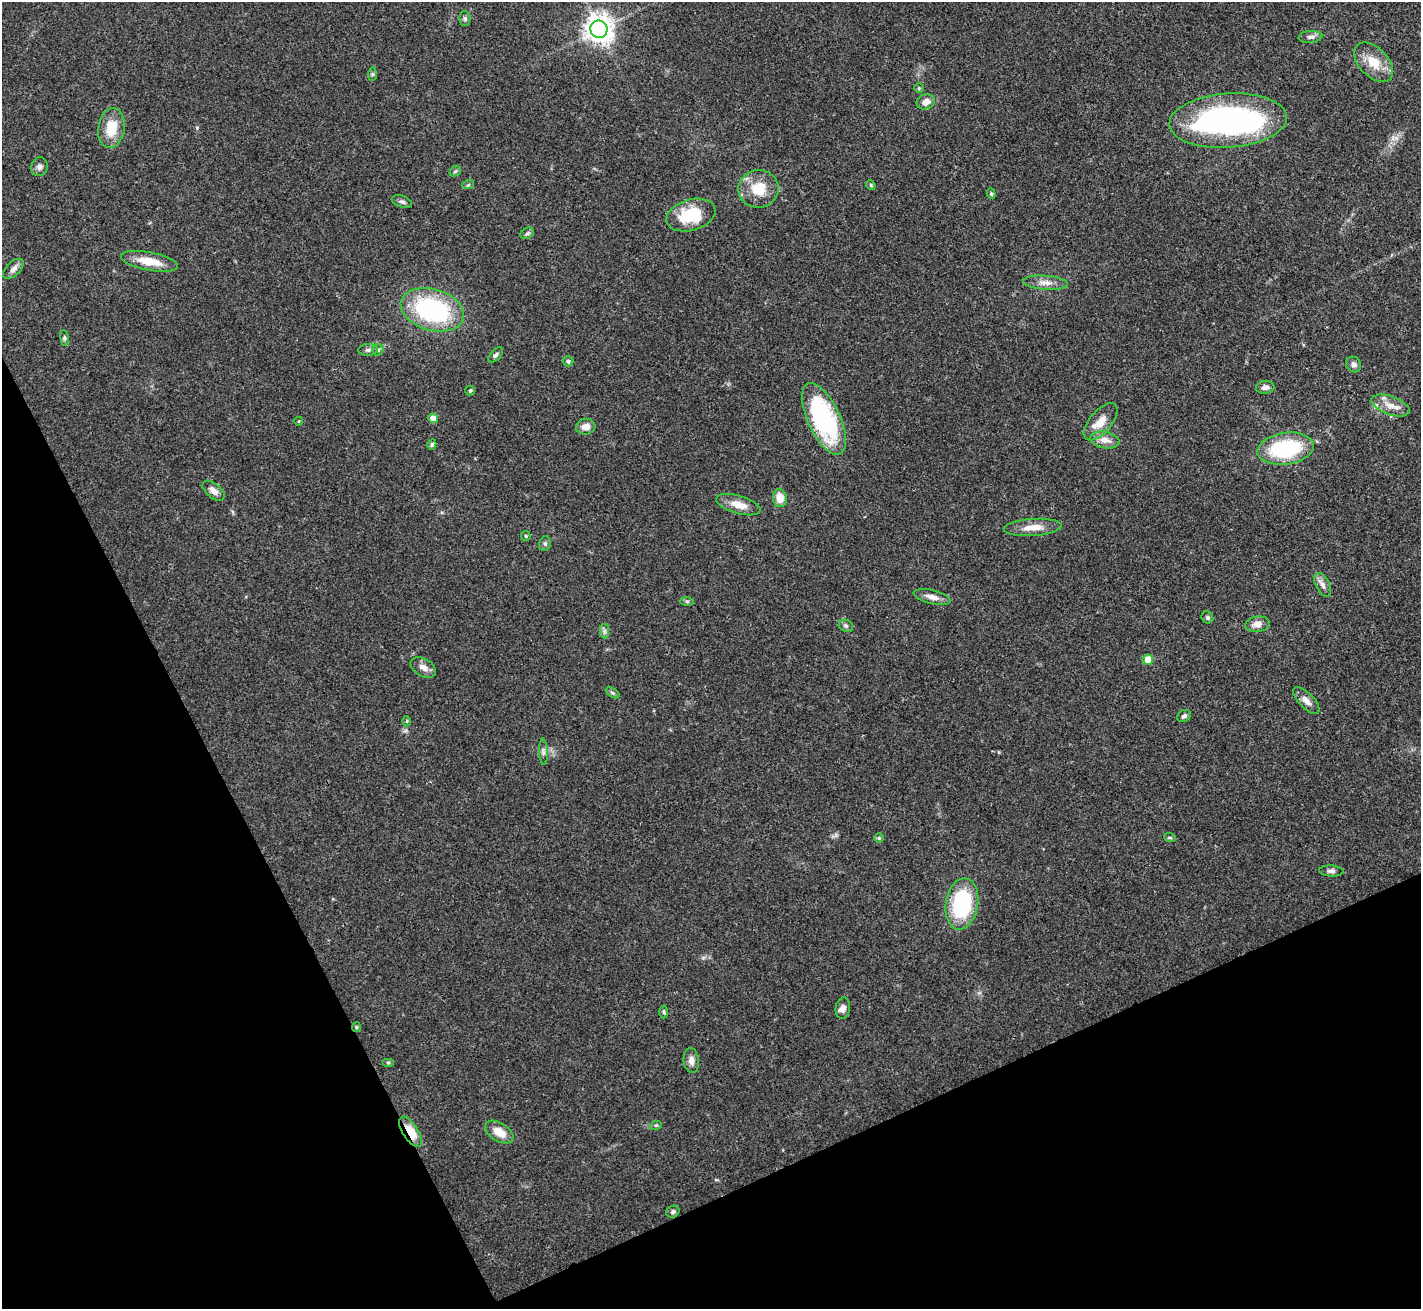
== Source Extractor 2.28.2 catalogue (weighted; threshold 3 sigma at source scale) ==
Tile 14 of 4 x 4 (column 2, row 4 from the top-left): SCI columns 1422-2840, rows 155-1461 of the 5679 x 5670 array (HDU 1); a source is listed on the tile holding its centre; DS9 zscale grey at full resolution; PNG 1423 x 1311 px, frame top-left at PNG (2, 2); each listed source drawn as its Kron ellipse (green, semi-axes under 4 px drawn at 4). Shown black and unused: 24% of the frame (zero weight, under 3 of 4 exposures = <1% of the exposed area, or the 3 px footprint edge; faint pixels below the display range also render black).
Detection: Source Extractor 2.28.2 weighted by HDU 2 'WHT'; one run over the whole footprint, this tile lists its part. Background 0.0648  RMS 0.0052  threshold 0.0234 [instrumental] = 3 sigma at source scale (4.5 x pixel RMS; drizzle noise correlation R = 1.50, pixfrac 1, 0.05/0.05 arcsec/px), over >= 5 px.
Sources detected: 73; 1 inside a brighter object's white glare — neither listed nor drawn; the other 72 listed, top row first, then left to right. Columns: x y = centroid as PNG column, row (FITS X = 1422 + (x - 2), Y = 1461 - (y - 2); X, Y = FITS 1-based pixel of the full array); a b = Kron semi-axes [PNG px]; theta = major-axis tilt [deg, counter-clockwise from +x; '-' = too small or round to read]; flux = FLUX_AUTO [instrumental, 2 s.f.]
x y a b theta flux
465 18 7 5 -88 1.1
599 29 9 8 - 640
1310 37 12 6 5 2
1374 62 24 14 -46 11
372 74 7 4 89 0.85
919 88 4 4 - 0.58
926 102 9 7 21 3.8
1228 121 59 27 4 140
111 128 20 13 81 13
39 167 9 8 - 2
455 171 6 5 - 0.78
468 185 6 3 18 0.65
871 185 5 4 - 0.69
758 189 20 19 - 14
991 194 5 4 - 0.66
402 202 10 6 -18 1.5
691 215 25 15 16 24
527 233 7 5 30 1.1
149 261 29 9 -11 11
13 269 13 7 45 2.6
1046 283 22 7 -4 4.4
432 310 32 20 -17 71
64 338 8 4 -82 0.96
368 350 10 6 1 1.5
378 350 6 5 - 0.94
496 355 9 5 47 1.3
568 361 5 5 - 1
1354 364 8 7 - 2
1265 387 9 6 6 2
470 391 5 4 - 0.66
1391 405 20 9 -20 6.1
433 418 5 4 - 5.2
824 419 39 16 -65 72
299 421 4 3 - 0.44
1101 422 22 11 49 7.6
586 427 10 8 7 3.8
1105 440 15 8 -10 4.9
432 444 5 4 - 0.97
1286 449 28 16 8 47
213 491 13 7 -40 3.3
780 498 9 7 -83 7.1
738 505 23 9 -16 7.3
1033 527 29 8 4 7.7
526 536 5 5 - 0.61
545 543 7 5 76 1.2
1323 585 13 6 -62 2.8
932 597 19 7 -14 3.8
687 601 7 4 -1 0.82
1207 617 6 5 - 1.1
1257 624 12 8 7 3.5
846 626 7 6 - 1.2
604 631 7 4 -89 1.3
1148 660 5 5 - 13
423 667 14 9 -32 3.4
613 693 7 4 -32 0.96
1306 701 17 7 -46 3.7
1184 716 7 5 33 1.2
407 721 5 3 - 0.5
543 752 13 4 -87 1.6
879 838 5 5 - 0.67
1170 838 6 3 -19 0.66
1331 871 12 5 -3 1.8
962 904 26 16 80 48
843 1008 11 7 81 2.9
664 1012 6 4 -88 0.76
356 1027 5 4 - 0.75
691 1061 13 7 -83 3.1
388 1063 6 4 0 0.64
656 1125 6 4 17 0.74
410 1132 17 7 -57 10
499 1132 16 9 -32 7.5
673 1212 7 5 19 1.3
Overlapping masked pixels (flux is a lower limit): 2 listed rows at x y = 356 1027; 410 1132